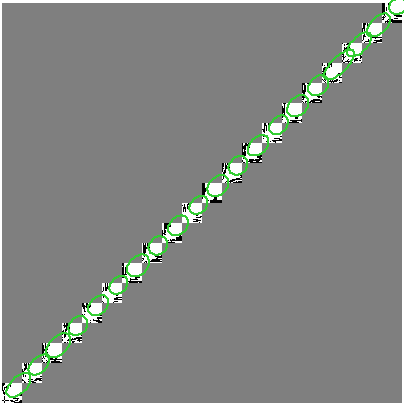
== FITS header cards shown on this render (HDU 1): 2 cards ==
NAXIS1  =                  400
NAXIS2  =                  400

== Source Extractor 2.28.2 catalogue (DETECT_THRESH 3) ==
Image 400 x 400 px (HDU 1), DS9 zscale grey, 1 PNG px = 1 image px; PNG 404 x 404 px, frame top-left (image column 1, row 400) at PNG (2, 3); each listed source drawn as its Kron ellipse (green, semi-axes under 4 px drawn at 4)
Background 0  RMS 8.7e-11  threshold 2.61e-10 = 3 sigma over >= 5 px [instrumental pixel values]
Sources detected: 20; all 20 listed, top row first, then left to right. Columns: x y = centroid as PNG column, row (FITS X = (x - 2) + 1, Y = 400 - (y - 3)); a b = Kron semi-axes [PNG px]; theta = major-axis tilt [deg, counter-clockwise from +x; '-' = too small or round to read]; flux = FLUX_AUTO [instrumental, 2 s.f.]
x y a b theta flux
398 6 9 8 - 1.2e-07
379 25 14 8 45 1.0e-07
359 45 15 8 45 6.5e-08
339 65 20 8 45 5.4e-08
318 86 11 9 45 1.3e-07
298 106 12 9 45 9.3e-08
279 125 11 8 45 5.4e-08
258 146 12 8 45 4.1e-08
238 166 10 8 45 1.3e-07
218 186 12 9 45 9.3e-08
199 205 10 8 45 5.2e-08
178 226 12 8 45 3.9e-08
158 246 10 8 45 1.3e-07
138 266 13 9 45 9.5e-08
119 285 10 8 45 5.3e-08
98 306 12 8 45 3.9e-08
78 326 11 8 45 1.3e-07
59 345 15 9 45 1.0e-07
39 365 12 7 45 5.7e-08
19 385 15 8 45 4.5e-08
At the frame edge (FLAGS 8, measured only in part): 1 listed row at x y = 398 6